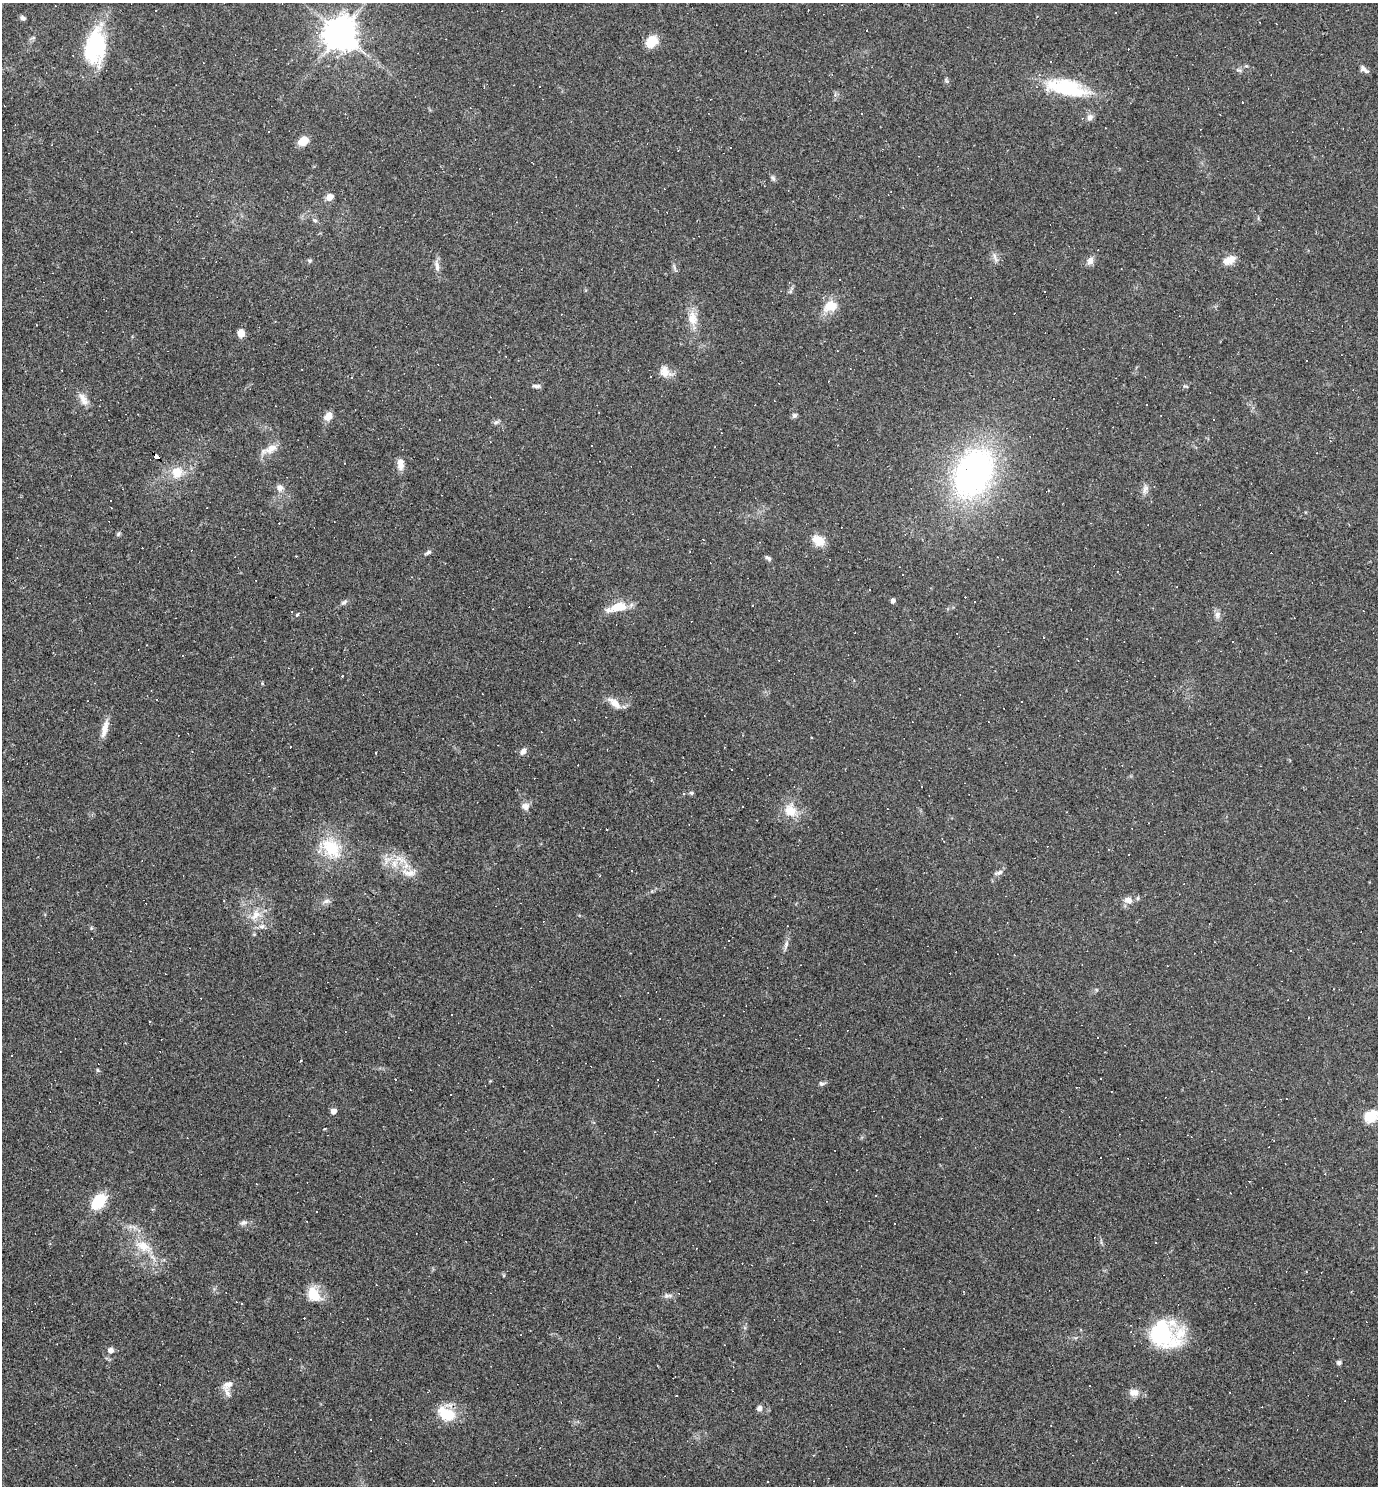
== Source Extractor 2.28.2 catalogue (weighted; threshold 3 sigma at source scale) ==
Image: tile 11 of 4 x 4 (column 3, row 3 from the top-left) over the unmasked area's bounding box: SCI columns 3041-4416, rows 1485-2968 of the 5940 x 5937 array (HDU 1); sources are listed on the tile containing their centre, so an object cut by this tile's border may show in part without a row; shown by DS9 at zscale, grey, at full resolution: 1 PNG px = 1 image px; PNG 1380 x 1488 px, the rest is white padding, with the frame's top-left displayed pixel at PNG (2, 3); no overlay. <1% of this frame is shown black and not used: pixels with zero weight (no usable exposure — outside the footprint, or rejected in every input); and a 3 px margin inside the footprint's outer edge (the drizzle kernel's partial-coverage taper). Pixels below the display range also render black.
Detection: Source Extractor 2.28.2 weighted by HDU 2 'WHT'; one run over the whole footprint, this tile lists its part. Background 0.0582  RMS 0.0083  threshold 0.0375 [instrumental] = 3 sigma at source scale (4.5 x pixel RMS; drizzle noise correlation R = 1.50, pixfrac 1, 0.05/0.05 arcsec/px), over >= 5 px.
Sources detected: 194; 94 cosmic-ray / hot-pixel residue — not listed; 4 inside a brighter listed object's ellipse — not listed separately; the other 96 listed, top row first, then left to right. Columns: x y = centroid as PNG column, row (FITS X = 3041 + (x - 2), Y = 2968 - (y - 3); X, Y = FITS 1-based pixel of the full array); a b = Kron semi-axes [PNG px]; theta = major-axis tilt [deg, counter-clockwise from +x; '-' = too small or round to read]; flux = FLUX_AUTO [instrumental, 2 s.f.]
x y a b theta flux
23 18 6 4 -30 2.1
340 33 11 10 - 1400
652 41 15 11 48 13
95 46 41 23 83 63
1246 66 6 3 16 1.1
1364 69 12 5 -36 3.3
1239 70 10 3 -11 1.4
1067 88 49 17 -13 58
861 113 3 2 - 0.86
1090 117 9 8 - 3.9
303 141 11 7 29 11
678 150 3 2 - 0.71
533 163 3 2 - 0.64
773 178 8 5 -56 2
329 197 8 7 - 6.2
315 220 7 5 -65 1.8
995 257 14 5 -69 3.3
1229 260 16 9 25 8.2
309 261 6 4 -61 1.2
1090 261 10 8 68 4.9
437 266 14 6 -87 4.5
830 306 19 14 22 15
692 318 21 12 -82 12
241 333 7 6 - 7.6
665 372 18 13 -40 8.5
651 377 2 2 - 0.68
536 386 10 4 -5 2.3
83 399 20 9 -59 7.1
794 415 7 6 - 2
328 416 10 8 50 7
496 422 8 6 16 2
592 445 3 2 - 1.4
271 448 19 9 24 8.5
157 456 7 3 -46 260
400 464 14 8 -85 6.1
177 472 18 15 65 15
974 473 49 33 63 260
280 488 9 8 - 4.2
1145 489 14 7 70 4.1
118 534 7 5 61 1.5
818 540 16 11 -38 11
428 552 9 4 34 2
296 556 2 2 - 0.58
768 558 8 4 -36 2.1
893 601 4 4 - 3.2
344 602 10 5 32 2.3
752 605 2 2 - 0.51
617 607 30 10 16 16
297 615 3 3 - 5.4
1217 615 10 7 -87 3.6
1233 642 2 2 - 0.61
147 645 3 2 - 0.48
342 676 3 3 - 1.2
615 703 19 9 -39 8.9
105 728 22 8 75 8.8
811 737 3 2 - 0.62
523 751 9 6 60 3.6
683 793 4 3 - 1
691 793 7 4 -2 1.5
525 806 11 9 -6 4.6
742 807 3 3 - 2.5
790 811 18 15 -50 16
944 841 3 2 - 0.75
331 848 34 23 -46 35
386 860 15 9 66 7.3
401 860 23 7 -25 11
409 873 24 10 -5 12
999 873 12 6 20 2.9
1128 900 11 8 -15 5.7
224 901 3 2 - 0.61
326 901 10 6 16 3.1
256 915 19 11 47 11
262 926 9 7 4 3.5
91 928 5 3 - 0.89
786 945 14 5 74 3.2
452 1015 3 3 - 1.6
11 1055 3 2 - 1.4
97 1070 6 4 -88 1
1101 1078 2 2 - 0.64
395 1079 2 2 - 0.66
822 1084 7 5 0 2.2
333 1111 5 4 - 6.2
1371 1116 7 6 - 65
99 1201 17 10 47 33
244 1222 10 7 24 2.8
143 1246 25 13 -27 18
313 1294 18 13 -57 18
666 1296 8 6 -26 2.4
241 1304 3 2 - 1.1
1162 1335 35 26 -41 72
111 1350 7 7 - 4
1339 1363 6 5 - 2.3
228 1385 15 10 39 6.5
1134 1393 12 9 -5 6.6
760 1408 7 6 - 3.3
446 1414 22 14 -28 23
Overlapping masked pixels (flux is a lower limit): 1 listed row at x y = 157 456
Isophote crosses this tile's border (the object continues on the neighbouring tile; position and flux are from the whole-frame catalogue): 1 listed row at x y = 1371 1116